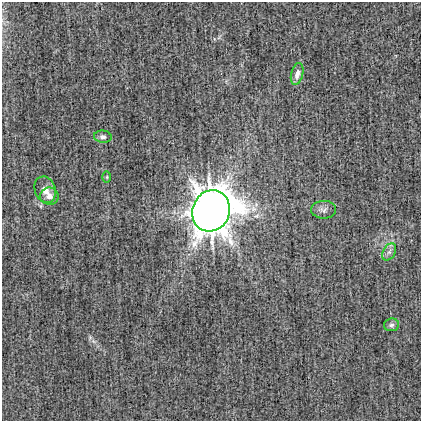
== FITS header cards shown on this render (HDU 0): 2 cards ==
NAXIS1  =                  419
NAXIS2  =                  419

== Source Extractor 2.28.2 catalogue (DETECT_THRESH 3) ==
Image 419 x 419 px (HDU 0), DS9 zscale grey, 1 PNG px = 1 image px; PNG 423 x 423 px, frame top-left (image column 1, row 419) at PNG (2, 2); each listed source drawn as its Kron ellipse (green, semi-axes under 4 px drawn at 4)
Background -4.54e-04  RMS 0.023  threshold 0.069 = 3 sigma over >= 5 px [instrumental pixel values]
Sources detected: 9; all 9 listed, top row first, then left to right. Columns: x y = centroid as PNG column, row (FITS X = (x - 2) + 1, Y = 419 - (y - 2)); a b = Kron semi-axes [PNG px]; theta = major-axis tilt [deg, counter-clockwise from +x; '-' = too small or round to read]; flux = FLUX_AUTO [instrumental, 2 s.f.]
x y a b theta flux
297 74 11 6 76 9.4
103 137 9 6 -7 4.9
107 177 5 3 - 1.5
45 190 14 10 -70 13
49 196 9 8 - 11
324 210 12 9 1 7.6
211 211 21 18 68 3700
389 252 9 6 59 6.1
391 325 7 6 - 4.3